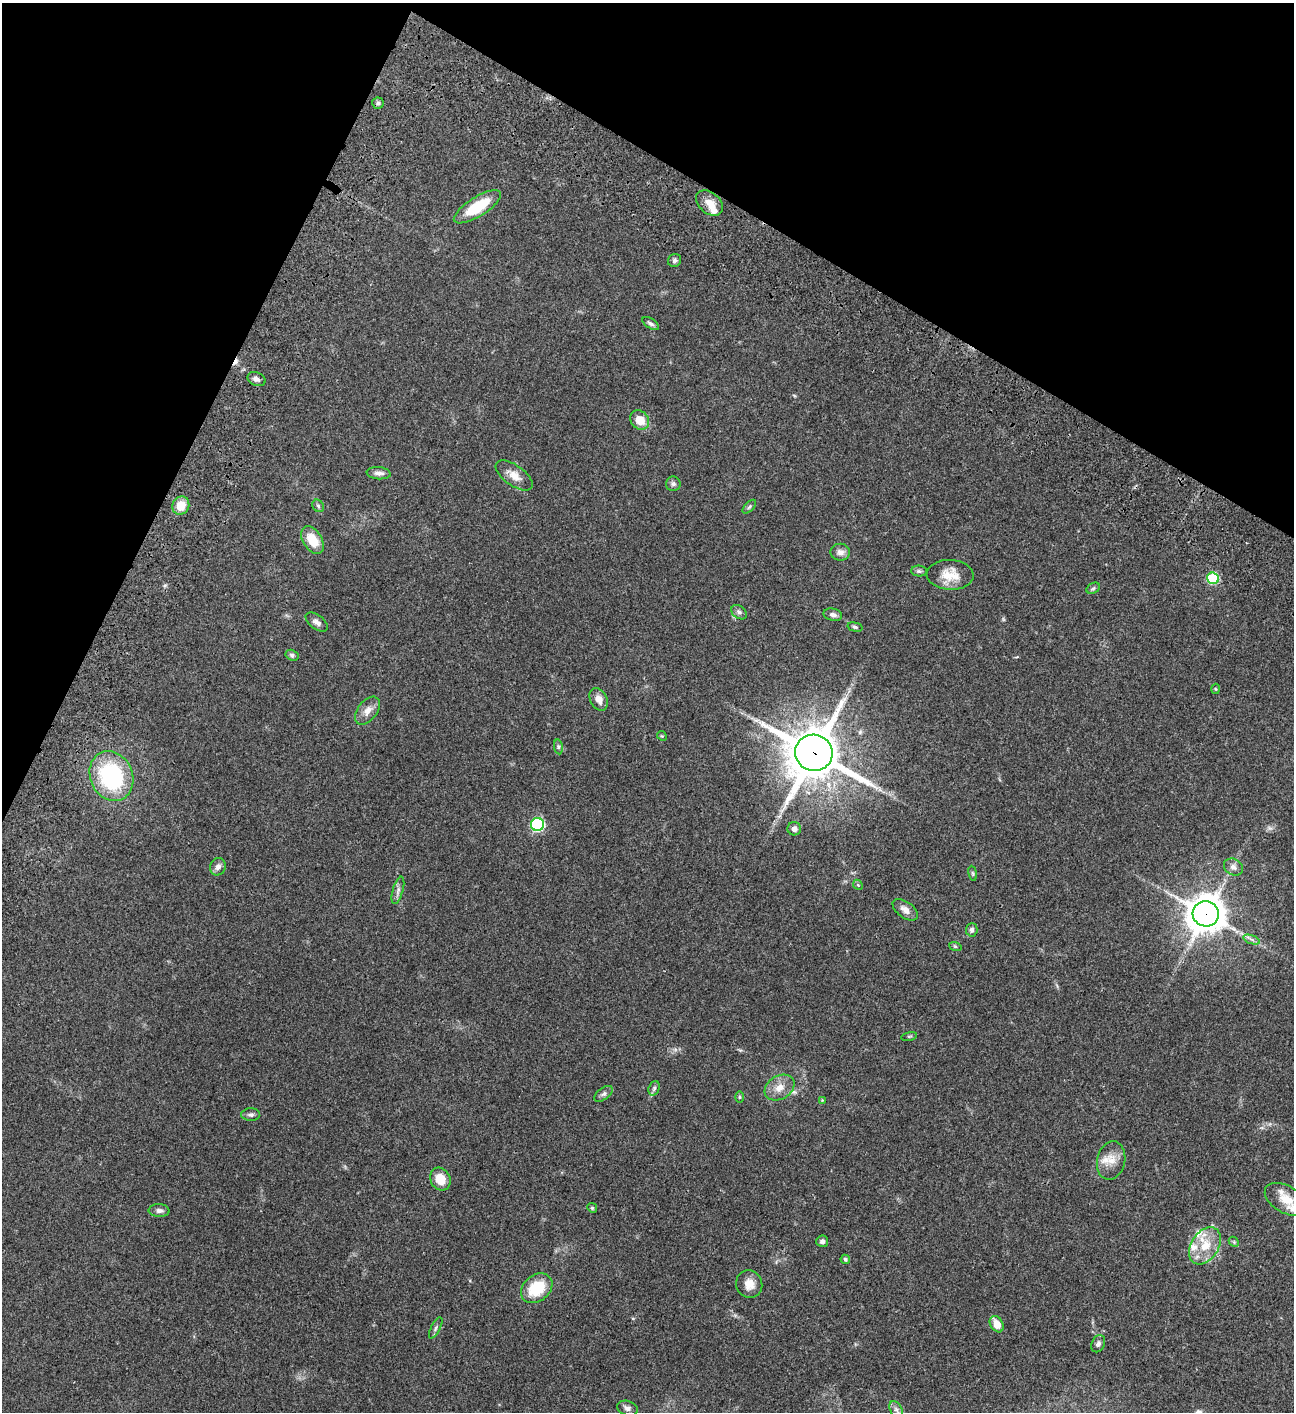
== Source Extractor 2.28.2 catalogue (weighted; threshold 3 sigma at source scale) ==
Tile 2 of 4 x 4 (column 2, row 1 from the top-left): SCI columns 1797-3088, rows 4433-5842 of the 6049 x 6047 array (HDU 1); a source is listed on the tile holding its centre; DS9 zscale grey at full resolution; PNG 1296 x 1414 px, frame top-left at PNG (2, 3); each listed source drawn as its Kron ellipse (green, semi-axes under 4 px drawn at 4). Shown black and unused: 23% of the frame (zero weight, under 3 of 4 exposures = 13% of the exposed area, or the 3 px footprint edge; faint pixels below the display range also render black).
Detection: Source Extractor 2.28.2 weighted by HDU 2 'WHT'; one run over the whole footprint, this tile lists its part. Background 0.064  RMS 0.0059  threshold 0.0264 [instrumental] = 3 sigma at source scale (4.5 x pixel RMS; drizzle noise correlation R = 1.50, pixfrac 1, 0.05/0.05 arcsec/px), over >= 5 px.
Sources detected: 72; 1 cosmic-ray / hot-pixel residue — neither listed nor drawn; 5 inside a brighter listed object's ellipse — not listed separately; the other 66 listed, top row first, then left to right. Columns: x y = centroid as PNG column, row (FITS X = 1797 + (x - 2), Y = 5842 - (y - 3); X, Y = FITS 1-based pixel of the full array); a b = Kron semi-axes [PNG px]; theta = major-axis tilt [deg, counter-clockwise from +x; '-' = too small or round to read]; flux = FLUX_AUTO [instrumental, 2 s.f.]
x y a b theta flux
378 103 5 5 - 1.1
709 203 15 10 -40 5.9
477 207 27 9 32 21
674 260 7 6 - 1.3
651 323 9 5 -35 1.4
256 379 9 6 -26 2.1
640 420 10 8 -45 7.4
379 473 12 6 -6 2.6
514 475 21 10 -35 6.1
673 484 7 7 - 1.4
181 506 9 8 - 8.7
318 506 7 5 -47 0.99
749 507 8 4 46 1.1
312 540 15 9 -57 12
840 552 10 8 1 2.8
919 571 8 5 -1 1.2
950 575 23 15 -3 9.7
1213 578 6 5 - 40
1093 588 7 5 30 1
739 612 8 6 -37 1.6
833 615 9 6 -13 2
317 622 13 7 -36 2.4
855 627 7 4 -16 0.97
292 655 7 5 -29 1.2
1215 689 5 3 - 0.51
599 699 12 8 -62 3.9
367 711 16 9 52 4.5
662 736 5 4 - 0.57
558 747 7 4 -82 0.98
814 753 19 18 - 2600
111 776 25 21 -67 56
537 824 6 6 - 74
794 829 7 6 - 2.5
218 867 9 7 65 2.6
1233 867 10 8 -31 2.5
973 873 7 3 -81 0.69
858 885 5 4 - 0.66
398 890 14 5 74 2.1
905 910 14 8 -36 3.9
1206 914 13 12 - 1200
972 930 7 6 - 1.7
1251 939 8 4 -19 1.5
955 946 6 4 -19 0.76
909 1036 8 3 13 0.61
654 1088 7 5 71 1.3
779 1088 16 11 31 6.4
604 1094 11 5 37 1.6
739 1097 6 4 90 0.68
822 1100 4 4 - 0.44
251 1115 9 6 0 1.6
1111 1160 19 14 78 7.9
440 1179 12 9 -62 9
1286 1199 23 13 -30 9.4
592 1208 5 4 - 0.73
159 1211 10 6 -3 2.2
822 1241 6 5 - 1.5
1234 1242 6 4 -47 0.78
1205 1246 20 13 56 13
845 1259 5 4 - 0.98
749 1284 14 13 - 5.8
537 1288 17 13 40 19
997 1324 9 6 -59 6.9
436 1328 12 4 62 1.3
1098 1344 9 6 65 1.7
627 1408 10 7 -18 2.2
896 1409 9 6 -62 1.9
Overlapping masked pixels (flux is a lower limit): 2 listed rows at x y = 814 753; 1206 914